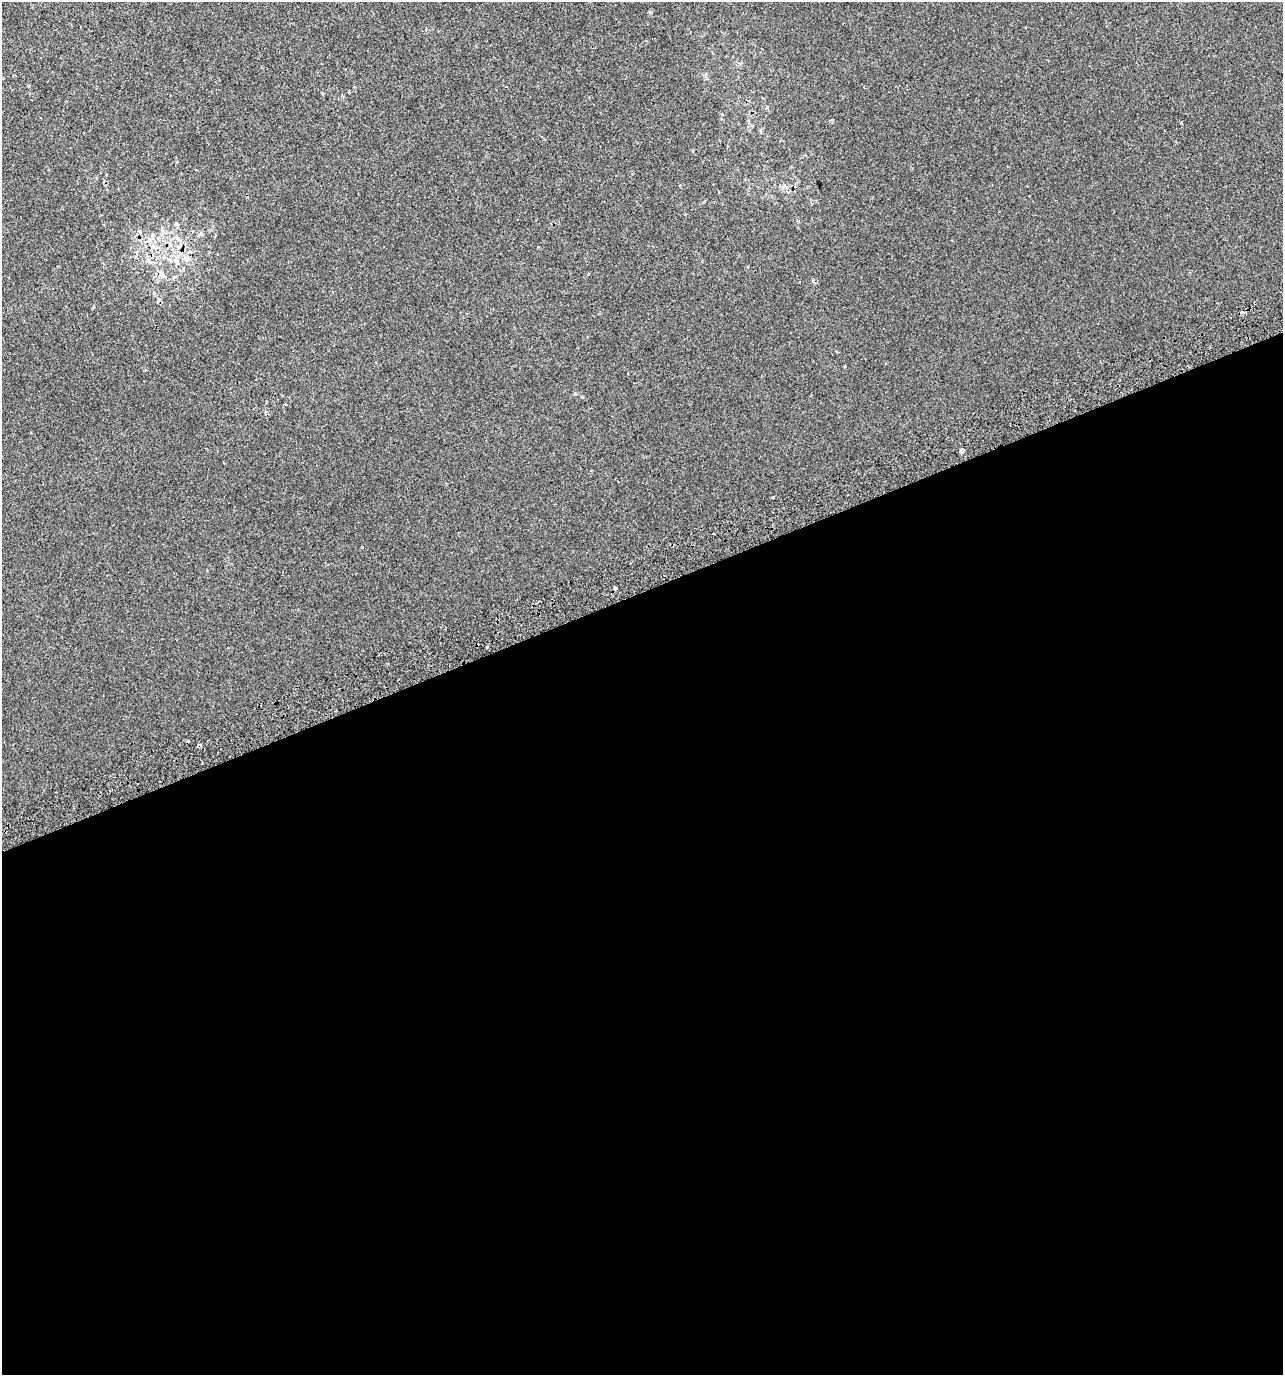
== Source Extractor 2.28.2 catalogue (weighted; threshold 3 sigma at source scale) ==
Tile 15 of 4 x 4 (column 3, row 4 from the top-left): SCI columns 2707-3987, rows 40-1412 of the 5358 x 5574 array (HDU 1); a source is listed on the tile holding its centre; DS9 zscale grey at full resolution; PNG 1285 x 1377 px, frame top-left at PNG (2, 2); no overlay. Shown black and unused: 57% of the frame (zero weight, under 2 of 3 exposures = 2% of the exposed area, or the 3 px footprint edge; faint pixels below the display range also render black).
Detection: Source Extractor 2.28.2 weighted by HDU 2 'WHT'; one run over the whole footprint, this tile lists its part. Background 4.20e-05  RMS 0.0036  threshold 0.0162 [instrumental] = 3 sigma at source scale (4.5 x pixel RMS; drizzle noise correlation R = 1.50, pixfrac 1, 0.0396/0.0396 arcsec/px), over >= 5 px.
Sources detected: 13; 3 cosmic-ray / hot-pixel residue — not listed; the other 10 listed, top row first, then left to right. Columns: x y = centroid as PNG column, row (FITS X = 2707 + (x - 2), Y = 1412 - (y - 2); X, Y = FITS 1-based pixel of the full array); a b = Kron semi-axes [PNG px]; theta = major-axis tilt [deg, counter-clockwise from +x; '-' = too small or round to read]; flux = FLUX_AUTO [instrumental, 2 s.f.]
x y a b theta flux
1181 123 3 2 - 0.34
140 232 6 3 -72 0.44
152 237 12 3 -75 0.92
747 267 3 2 - 0.49
161 274 9 8 - 2.1
1242 312 4 3 - 3.4
962 451 6 4 90 0.62
773 497 3 3 - 0.82
486 647 3 3 - 1.2
199 745 4 3 - 1.4
Overlapping masked pixels (flux is a lower limit): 2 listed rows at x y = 161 274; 199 745